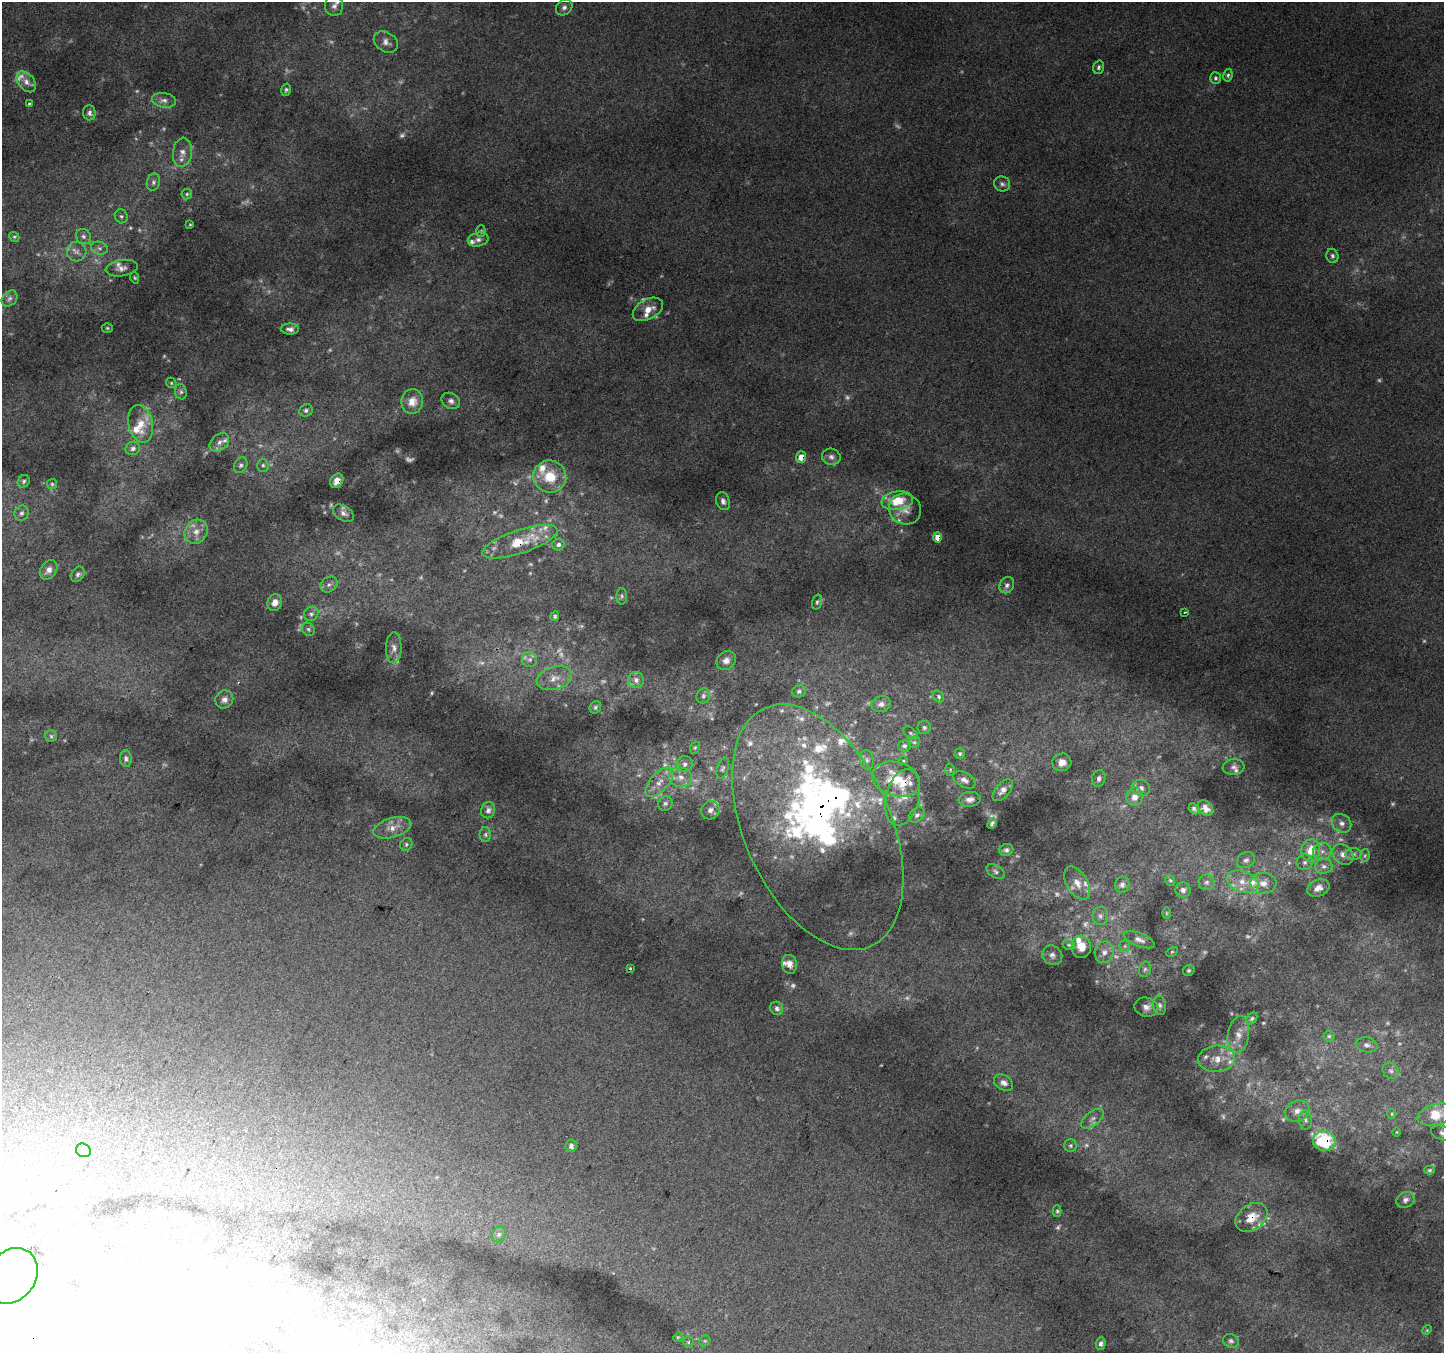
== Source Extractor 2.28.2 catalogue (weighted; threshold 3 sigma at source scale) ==
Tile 7 of 4 x 4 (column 3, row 2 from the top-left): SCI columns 2913-4354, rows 3007-4357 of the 5818 x 5945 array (HDU 1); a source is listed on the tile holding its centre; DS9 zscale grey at full resolution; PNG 1446 x 1355 px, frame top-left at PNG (2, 2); each listed source drawn as its Kron ellipse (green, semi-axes under 4 px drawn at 4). Shown black and unused: <1% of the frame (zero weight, under 2 of 3 exposures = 2% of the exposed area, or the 3 px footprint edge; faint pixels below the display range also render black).
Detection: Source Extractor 2.28.2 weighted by HDU 2 'WHT'; one run over the whole footprint, this tile lists its part. Background 0.022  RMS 0.0076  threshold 0.0342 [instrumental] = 3 sigma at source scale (4.5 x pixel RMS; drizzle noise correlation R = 1.50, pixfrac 1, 0.0396/0.0396 arcsec/px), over >= 5 px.
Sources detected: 291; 74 too faint to see at this stretch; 5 inside a brighter object's white glare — neither listed nor drawn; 34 inside a brighter listed object's ellipse — not listed separately; the other 178 listed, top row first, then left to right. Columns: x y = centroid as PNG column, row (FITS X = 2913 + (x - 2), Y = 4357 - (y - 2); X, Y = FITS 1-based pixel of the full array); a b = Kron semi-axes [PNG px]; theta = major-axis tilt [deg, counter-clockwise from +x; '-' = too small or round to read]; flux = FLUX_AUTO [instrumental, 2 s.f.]
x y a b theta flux
334 6 10 9 - 3.8
564 7 9 7 42 2.8
386 42 13 9 -32 4.4
1098 67 7 5 74 1.8
1228 75 6 4 80 1.5
1215 78 6 5 - 1.4
26 82 12 7 -49 4.6
286 90 6 4 75 1.5
164 100 12 7 -9 3.9
29 104 4 4 - 0.86
89 113 7 6 - 3
182 152 15 9 83 6.2
153 182 9 6 74 2.4
1002 184 8 7 - 2.3
187 194 5 5 - 1.2
121 216 7 6 - 1.7
190 224 4 3 - 0.72
481 231 6 5 - 1.3
83 236 8 7 - 2.6
14 237 5 4 - 1.2
478 240 10 7 14 3.4
99 248 8 6 -17 2.6
77 252 10 9 - 4.3
1332 256 7 6 - 1.9
122 268 16 8 9 4.6
135 278 6 4 -71 0.97
10 298 9 7 44 2.3
648 309 16 10 29 9
107 328 5 4 - 1
290 329 9 5 -1 3.1
171 383 5 4 - 1.1
181 392 8 6 -75 1.9
412 401 12 11 - 9.5
451 401 9 7 -28 3.3
306 410 7 6 - 1.9
141 424 19 12 -77 14
219 442 11 7 41 4.5
133 448 7 6 - 2.6
801 457 6 5 - 7.9
831 457 9 8 - 3.2
241 465 8 6 65 2.3
263 465 6 5 - 1.7
550 477 16 16 - 21
24 481 6 5 - 1.6
337 481 7 6 - 5.5
52 484 5 5 - 1.1
723 501 9 6 -73 2.9
897 501 16 9 7 18
905 509 16 15 - 8.8
21 513 8 6 60 2.1
343 513 11 7 -32 3.7
196 532 12 11 - 7.7
937 537 5 4 - 6.7
520 542 39 11 18 27
558 544 6 5 - 2
49 570 10 8 55 4.2
78 574 8 6 56 2.1
329 584 9 7 37 3.1
1007 585 8 7 - 3
622 596 8 5 89 1.6
275 602 8 7 - 5.6
817 602 7 4 75 1.5
1185 612 3 2 - 0.96
311 614 7 6 - 2.5
555 616 5 4 - 1.4
308 629 7 6 - 1.5
394 648 15 8 88 4.5
530 660 7 7 - 2.7
726 660 10 9 - 4.9
554 678 18 11 17 8.6
636 680 8 7 - 3.6
799 691 7 6 - 1.7
703 696 8 6 67 2.1
939 696 6 5 - 1.4
224 699 9 8 - 3.9
881 704 10 8 14 3.7
595 707 6 5 - 1.5
924 727 7 6 - 1.8
910 733 8 5 -40 1.5
51 736 6 5 - 1.4
914 742 6 5 - 1.4
904 746 6 5 - 1.7
695 748 6 4 68 1.1
960 754 5 5 - 1.4
126 758 8 6 -84 2.2
867 760 10 7 -81 2.7
903 761 4 3 - 0.7
1062 762 9 9 - 7.4
685 764 8 8 - 3.3
1233 767 11 8 7 3.2
723 768 11 5 73 2
950 770 6 4 -72 1.1
680 777 12 9 -18 6.6
896 779 24 17 -16 28
1099 779 8 6 77 2.9
964 780 12 7 -29 4
659 782 18 9 48 8.1
1141 788 9 8 - 3.7
1003 790 13 7 47 4.6
903 797 29 16 76 16
1135 797 9 8 - 7.2
970 799 11 7 6 4
665 803 7 7 - 2.5
1205 808 9 6 -43 4.6
1194 809 6 4 -47 1.7
488 810 8 7 - 3.1
710 810 9 8 - 4.1
917 815 9 6 39 2.6
992 823 6 4 62 1.8
1342 823 10 8 -40 4.3
818 827 130 73 -66 280
392 828 19 9 16 8.1
485 834 7 5 90 1.7
406 844 7 5 52 1.4
1006 850 7 6 - 2.3
1311 850 11 9 81 14
1322 851 9 8 - 4.3
1343 854 11 9 -41 5.4
1353 854 8 6 1 2.3
1365 855 6 5 - 1.3
1246 860 9 7 31 2.7
1305 862 8 7 - 2.9
1324 866 8 7 - 3.3
996 872 10 6 -34 2.3
1170 880 6 4 -56 1.1
1207 882 8 7 - 2.4
1242 882 16 10 -18 10
1077 883 18 10 -59 8.8
1263 883 13 10 -3 6.8
1122 885 8 7 - 2.9
1318 888 11 8 23 5.2
1183 890 7 7 - 2.9
1166 913 6 4 -90 0.89
1100 916 9 8 - 3
1139 940 16 6 -22 4
1069 945 6 5 - 1.1
1125 946 6 5 - 1.3
1081 947 11 9 88 7.8
1104 952 11 9 76 4.8
1172 952 6 4 29 0.99
1052 955 10 9 - 3.9
789 964 9 7 -81 5.5
630 968 3 3 - 1.8
1145 969 8 6 74 1.7
1189 970 6 5 - 1.2
1160 1005 10 6 -83 2.3
1146 1007 12 9 -13 4.7
777 1008 7 6 - 2.5
1252 1019 7 4 51 1.4
1238 1035 19 10 81 9.1
1329 1036 5 5 - 1.4
1367 1045 11 7 -11 3.2
1217 1059 18 13 4 12
1391 1071 9 7 -42 2.9
1004 1083 10 7 -31 4
1297 1111 12 10 28 5.9
1392 1114 5 4 - 0.9
1436 1114 19 10 15 24
1092 1119 13 7 39 3.9
1305 1120 9 6 -82 2.5
1397 1132 4 3 - 0.53
1443 1133 12 7 -15 3.1
1324 1141 11 10 - 37
1071 1145 6 6 - 1.6
571 1146 6 5 - 3.1
83 1150 7 6 - 1.8
1430 1170 5 4 - 1
1405 1200 9 7 30 3.2
1057 1211 6 4 -90 1.1
1251 1217 17 12 36 14
499 1234 8 6 59 2.2
12 1276 29 24 56 25
1427 1330 5 4 - 0.79
678 1337 5 4 - 0.89
705 1341 6 5 - 1.1
1231 1341 8 6 -26 2
688 1342 5 5 - 1.1
1101 1344 6 5 - 2.5
Overlapping masked pixels (flux is a lower limit): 9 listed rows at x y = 801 457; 337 481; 937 537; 520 542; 896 779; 818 827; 1311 850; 1324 1141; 1251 1217
Isophote crosses this tile's border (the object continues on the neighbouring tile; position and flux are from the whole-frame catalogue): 2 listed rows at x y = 1436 1114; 1443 1133